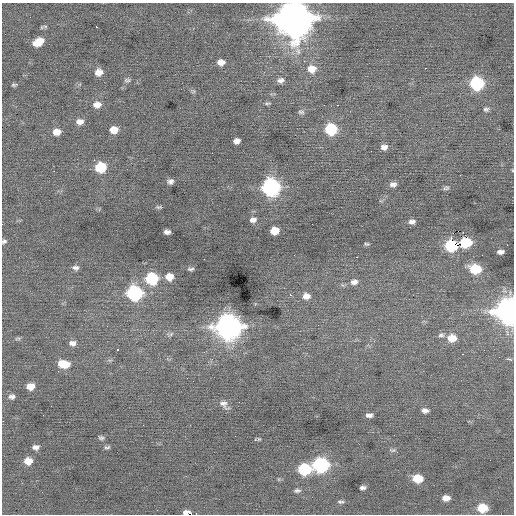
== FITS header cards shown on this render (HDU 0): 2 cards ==
NAXIS1  =                  512 / Axis length
NAXIS2  =                  512 / Axis length

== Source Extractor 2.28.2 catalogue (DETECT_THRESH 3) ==
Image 512 x 512 px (HDU 0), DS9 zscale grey, 1 PNG px = 1 image px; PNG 516 x 516 px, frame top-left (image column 1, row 512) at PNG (2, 3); no overlay
Background 0.0883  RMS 0.82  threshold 2.47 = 3 sigma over >= 5 px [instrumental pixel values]
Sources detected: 88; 1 with non-positive FLUX_AUTO (blend fragments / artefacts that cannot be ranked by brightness) is not listed; the other 87 listed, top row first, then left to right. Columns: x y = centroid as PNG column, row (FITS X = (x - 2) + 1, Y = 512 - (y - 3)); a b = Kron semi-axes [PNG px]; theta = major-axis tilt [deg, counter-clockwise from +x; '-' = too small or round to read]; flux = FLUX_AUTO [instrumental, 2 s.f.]
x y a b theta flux
293 19 13 13 - 170000
96 27 3 2 - 310
38 42 10 6 27 880
221 62 8 7 - 350
425 68 3 2 - 650
312 69 11 10 - 660
99 72 8 7 - 450
127 80 9 5 0 130
280 80 9 7 7 250
477 83 8 8 - 5600
14 85 7 4 1 89
267 103 9 3 1 87
97 105 10 8 3 380
337 105 2 2 - 200
486 109 8 7 - 140
301 112 9 6 -7 140
80 122 10 7 6 330
331 129 8 8 - 3400
114 130 8 7 - 650
57 132 8 7 - 470
237 141 6 5 - 310
384 147 8 7 - 320
94 160 2 2 - 160
101 167 8 8 - 2300
512 170 5 3 - 42
54 171 3 2 - 53
170 181 7 6 - 210
393 184 9 7 4 240
271 187 9 9 - 16000
446 188 8 6 10 130
159 207 9 5 0 100
253 220 8 7 - 250
412 222 8 6 -2 230
312 224 2 2 - 190
275 231 7 6 - 860
458 231 2 2 - 6800
167 232 6 5 - 210
465 235 2 2 - 650
451 238 3 2 - 620
4 241 6 5 - 130
367 244 7 4 -2 86
507 245 2 2 - 92
451 246 8 7 - 73
500 252 6 4 2 230
357 257 3 2 - 450
76 268 8 5 -4 180
191 269 8 4 2 120
475 269 9 7 -7 2300
169 277 8 7 - 590
152 279 8 8 - 4100
354 282 10 7 12 280
134 293 9 8 - 8500
290 295 3 3 - 76
306 296 8 7 - 380
508 311 10 10 - 48000
228 327 11 10 - 50000
170 334 10 5 19 140
441 335 8 6 8 160
18 338 9 5 7 120
452 338 10 8 -1 770
72 343 9 7 -3 250
118 350 3 3 - 450
463 354 3 2 - 140
509 359 9 3 -15 72
64 364 12 8 -10 1000
30 386 8 7 - 570
12 397 8 6 3 230
224 404 14 8 -43 320
425 411 8 5 -6 230
369 415 8 5 1 210
3 421 2 2 - 75
99 437 7 3 -27 170
259 439 5 4 - 62
36 447 8 6 3 240
107 447 8 5 2 120
393 450 10 5 2 120
490 460 2 2 - 71
28 461 8 7 - 640
321 465 10 8 1 9600
304 469 9 7 0 4200
418 478 9 7 -5 1300
363 488 6 4 5 160
297 490 8 5 0 140
446 498 7 5 0 400
341 502 9 4 -1 120
482 508 9 7 -4 1400
186 512 13 8 13 300
At the frame edge (FLAGS 8, measured only in part): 6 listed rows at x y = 293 19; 512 170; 4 241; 508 311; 3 421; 186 512
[1 non-positive-flux detection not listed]